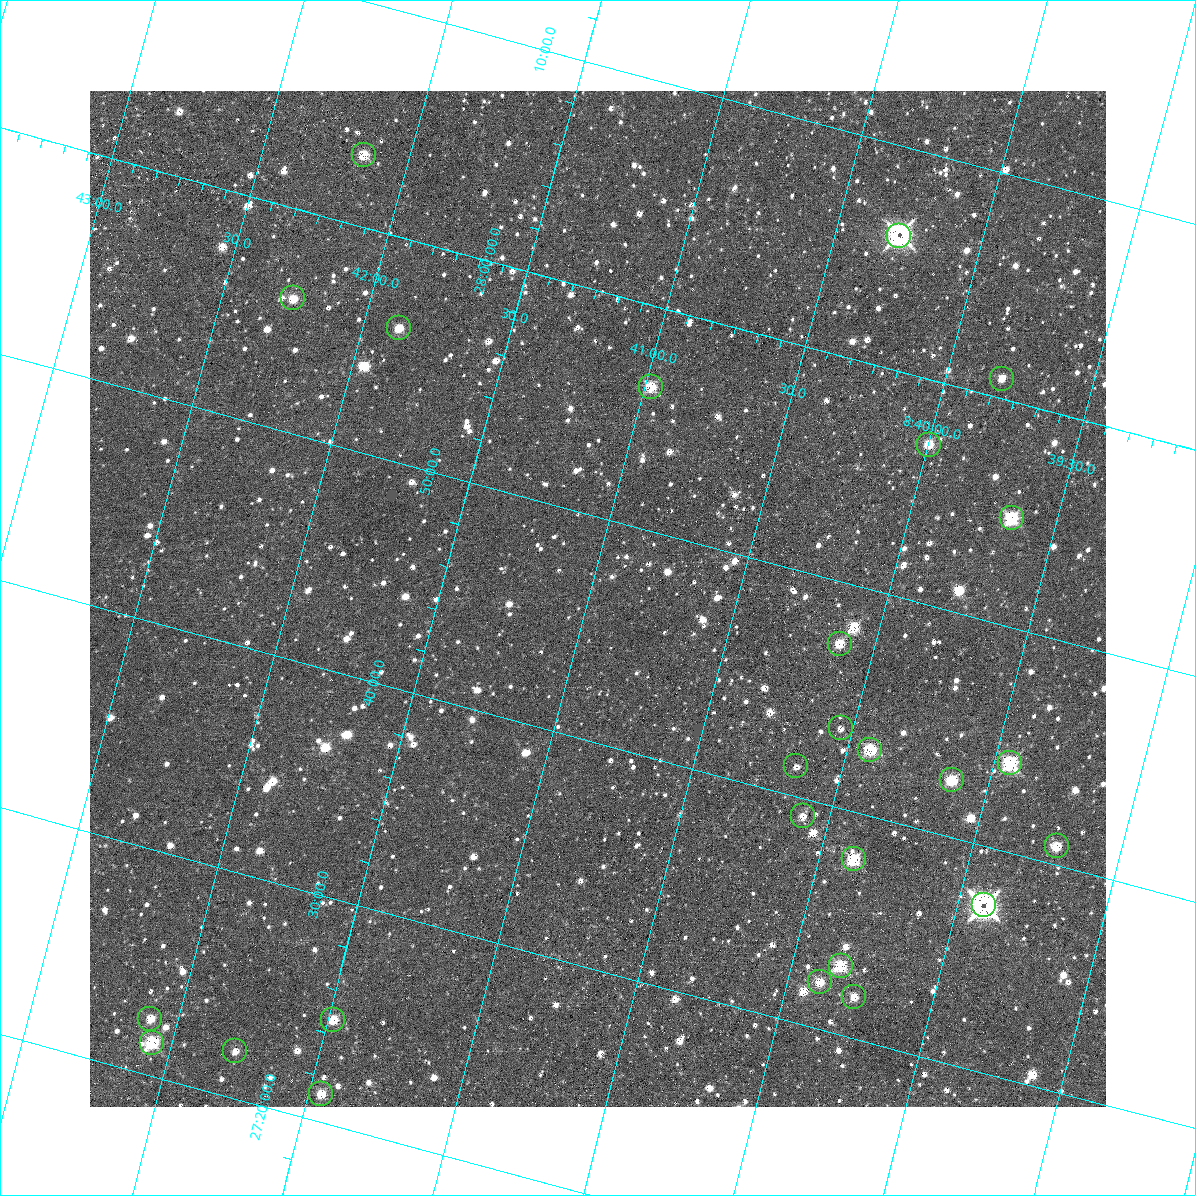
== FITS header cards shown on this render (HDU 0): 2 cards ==
NAXIS1  =                 1016 / length of data axis 1
NAXIS2  =                 1016 / length of data axis 2

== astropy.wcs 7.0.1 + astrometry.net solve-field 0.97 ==
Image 1016 x 1016 px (HDU 0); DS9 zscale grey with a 90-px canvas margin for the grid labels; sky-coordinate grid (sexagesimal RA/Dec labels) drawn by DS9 from the SOLVED WCS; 26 Tycho-2 reference stars matched to detected sources circled (green)
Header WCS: RA---SIN-SIP/DEC--SIN-SIP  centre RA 08:40:58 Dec +27:46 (130.24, +27.77 deg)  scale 2.76 arcsec/px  FOV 46.7' x 46.4'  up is +15 deg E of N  parity normal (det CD < 0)
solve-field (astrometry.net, Tycho-2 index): VERIFIED the header's WCS against the Tycho-2 star catalogue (verified at 3 index scales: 17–26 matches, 4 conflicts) and refined it, rather than solving blind
Solved WCS: RA---TAN-SIP/DEC--TAN-SIP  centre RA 08:40:58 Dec +27:46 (130.24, +27.77 deg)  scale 2.76 arcsec/px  FOV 46.7' x 46.4'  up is +15 deg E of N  parity normal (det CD < 0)
The solver's refit moves the header's centre by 0.37 arcsec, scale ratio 0.9996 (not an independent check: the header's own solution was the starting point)
Tycho-2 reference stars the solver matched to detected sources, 26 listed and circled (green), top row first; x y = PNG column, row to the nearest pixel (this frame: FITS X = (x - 90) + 1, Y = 1016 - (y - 91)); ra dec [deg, ICRS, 3 dp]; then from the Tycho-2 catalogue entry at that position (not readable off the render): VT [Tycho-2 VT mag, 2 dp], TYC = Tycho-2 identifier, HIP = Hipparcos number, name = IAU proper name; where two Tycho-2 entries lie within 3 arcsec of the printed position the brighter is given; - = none
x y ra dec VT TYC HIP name
364 155 130.539 +28.053 11.45 1948-1633-1 - -
899 236 130.071 +28.100 9.57 1948-1319-1 - -
293 298 130.564 +27.933 11.58 1948-1744-1 42710 -
399 328 130.469 +27.933 11.83 1948-928-1 - -
1002 379 129.952 +28.014 12.07 1948-1137-1 - -
651 387 130.245 +27.940 10.68 1948-968-1 - -
929 445 129.999 +27.952 11.86 1948-1111-1 - -
1012 518 129.913 +27.914 11.05 1948-1462-1 - -
840 644 130.029 +27.788 11.13 1948-1347-1 - -
841 728 130.010 +27.725 11.85 1948-1733-1 - -
870 750 129.981 +27.716 11.30 1948-1835-1 - -
1010 763 129.861 +27.733 10.87 1948-1337-1 - -
796 766 130.039 +27.689 12.49 1948-1451-1 - -
952 780 129.906 +27.709 11.59 1948-1550-1 - -
803 816 130.023 +27.653 12.40 1948-1556-1 - -
1057 846 129.804 +27.681 10.96 1948-1470-1 - -
854 859 129.971 +27.632 10.24 1948-1607-1 - -
984 905 129.852 +27.623 9.77 1948-1506-1 - -
841 966 129.959 +27.551 10.92 1948-1793-1 - -
820 982 129.973 +27.535 10.67 1948-1790-1 - -
854 997 129.941 +27.531 11.99 1948-1831-1 - -
150 1019 130.523 +27.375 11.49 1945-46-1 - -
333 1020 130.370 +27.411 11.05 1945-178-1 - -
152 1043 130.516 +27.358 11.25 1945-468-1 - -
235 1051 130.445 +27.368 12.46 1945-348-1 - -
321 1094 130.364 +27.354 11.18 1945-490-1 - -